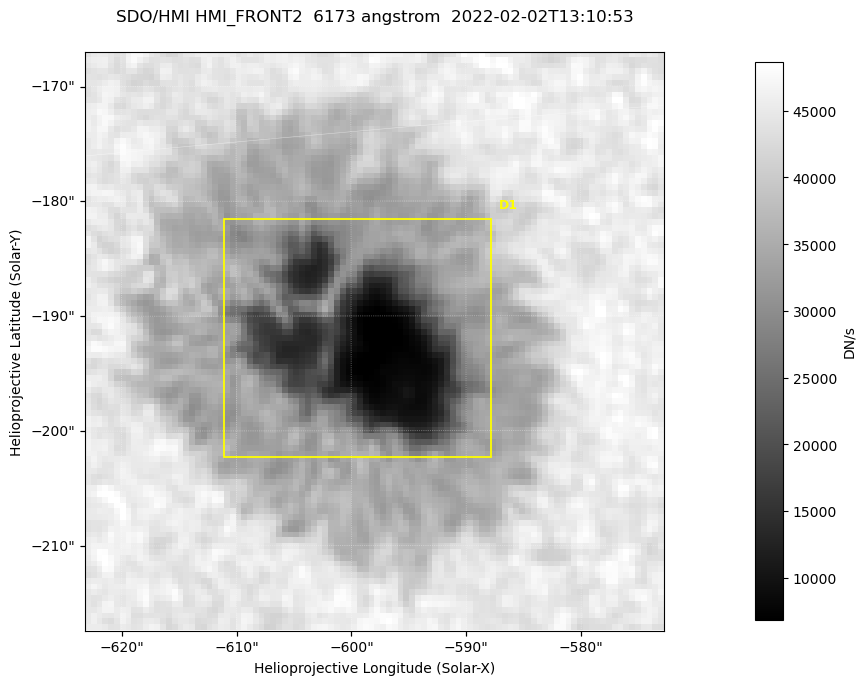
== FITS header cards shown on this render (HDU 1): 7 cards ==
TELESCOP= 'SDO/HMI '           / Telescope
INSTRUME= 'HMI_FRONT2'         / For HMI: HMI_SIDE1, HMI_FRONT2, or HMI_COMBINED
WAVELNTH=                6173. / [angstrom] Wavelength
DATE-OBS= '2022-02-02T13:10:53.300' / [ISO] Observation date {DATE__OBS}
CTYPE1  = 'HPLN-TAN'           / CTYPE1: HPLN
CTYPE2  = 'HPLT-TAN'           / CTYPE2: HPLT
BUNIT   = 'DN/s    '           / Physical Units

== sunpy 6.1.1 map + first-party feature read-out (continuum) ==
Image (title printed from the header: SDO/HMI HMI_FRONT2  6173 angstrom  2022-02-02T13:10:53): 100 x 100 px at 0.504 arcsec/px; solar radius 974 arcsec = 1932 px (partial field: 0.1% of the solar disc is inside the frame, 100% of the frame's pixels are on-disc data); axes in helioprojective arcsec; data unit DN/s (BUNIT, on the colour bar)
Orientation: roll -0.0701 deg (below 1 deg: not rotated)
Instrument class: CONTINUUM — white-light / continuum photospheric image (CONTENT/OBS_TYPE)
Dark features (sunspots / pores): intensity divided by the frame's on-disc median (partial field: no limb-darkening profile); reference = the frame's on-disc median (the 8%-of-disc-diameter window exceeds this field); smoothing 3 px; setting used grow <= 0.7, no closing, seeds <= 0.7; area >= 9 px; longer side >= 3 px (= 1.5 arcsec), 3 px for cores <= 0.7; partial field; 1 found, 1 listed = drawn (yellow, D1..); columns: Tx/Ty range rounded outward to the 2 arcsec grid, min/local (2 s.f., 1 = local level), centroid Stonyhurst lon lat
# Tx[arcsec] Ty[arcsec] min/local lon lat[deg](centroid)
D1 -612..-588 -204..-180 0.13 -40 -16